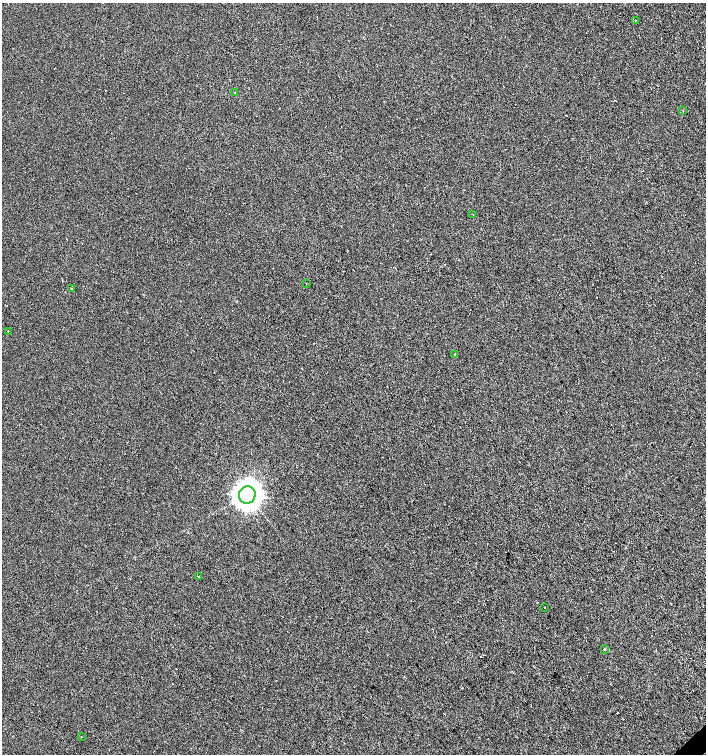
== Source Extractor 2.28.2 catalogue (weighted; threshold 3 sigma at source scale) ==
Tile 6 of 4 x 4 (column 2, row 2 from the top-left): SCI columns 1620-3026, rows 3008-4510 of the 5987 x 6019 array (HDU 1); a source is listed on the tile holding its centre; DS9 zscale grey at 2 x 2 block average (1 PNG px = mean of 2 x 2 image px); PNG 708 x 756 px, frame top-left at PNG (2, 3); each listed source drawn as its Kron ellipse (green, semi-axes under 4 px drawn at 4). Shown black and unused: <1% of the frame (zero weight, under 2 of 3 exposures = <1% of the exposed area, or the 3 px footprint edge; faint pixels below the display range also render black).
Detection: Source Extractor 2.28.2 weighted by HDU 2 'WHT'; one run over the whole footprint, this tile lists its part. Background -8.51e-04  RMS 0.0041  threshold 0.0186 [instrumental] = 3 sigma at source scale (4.5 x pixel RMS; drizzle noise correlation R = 1.50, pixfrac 1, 0.0396/0.0396 arcsec/px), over >= 5 px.
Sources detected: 14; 1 cosmic-ray / hot-pixel residue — neither listed nor drawn; the other 13 listed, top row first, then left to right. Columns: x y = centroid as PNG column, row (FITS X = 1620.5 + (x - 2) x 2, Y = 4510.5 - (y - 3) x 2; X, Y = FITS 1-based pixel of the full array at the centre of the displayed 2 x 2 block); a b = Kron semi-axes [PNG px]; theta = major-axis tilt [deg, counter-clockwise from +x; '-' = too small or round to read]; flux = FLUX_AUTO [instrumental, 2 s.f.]
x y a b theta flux
635 20 2 2 - 0.6
235 93 3 2 - 0.74
683 111 2 2 - 0.73
473 215 2 2 - 0.42
306 284 2 2 - 0.46
71 289 2 2 - 4.6
8 331 2 2 - 0.44
454 355 2 2 - 0.88
247 495 9 8 - 940
198 576 2 2 - 1.3
544 607 2 2 - 1.3
605 649 2 2 - 15
81 737 2 2 - 0.49
Diffuse or blended objects may show on this block-average render without a row.